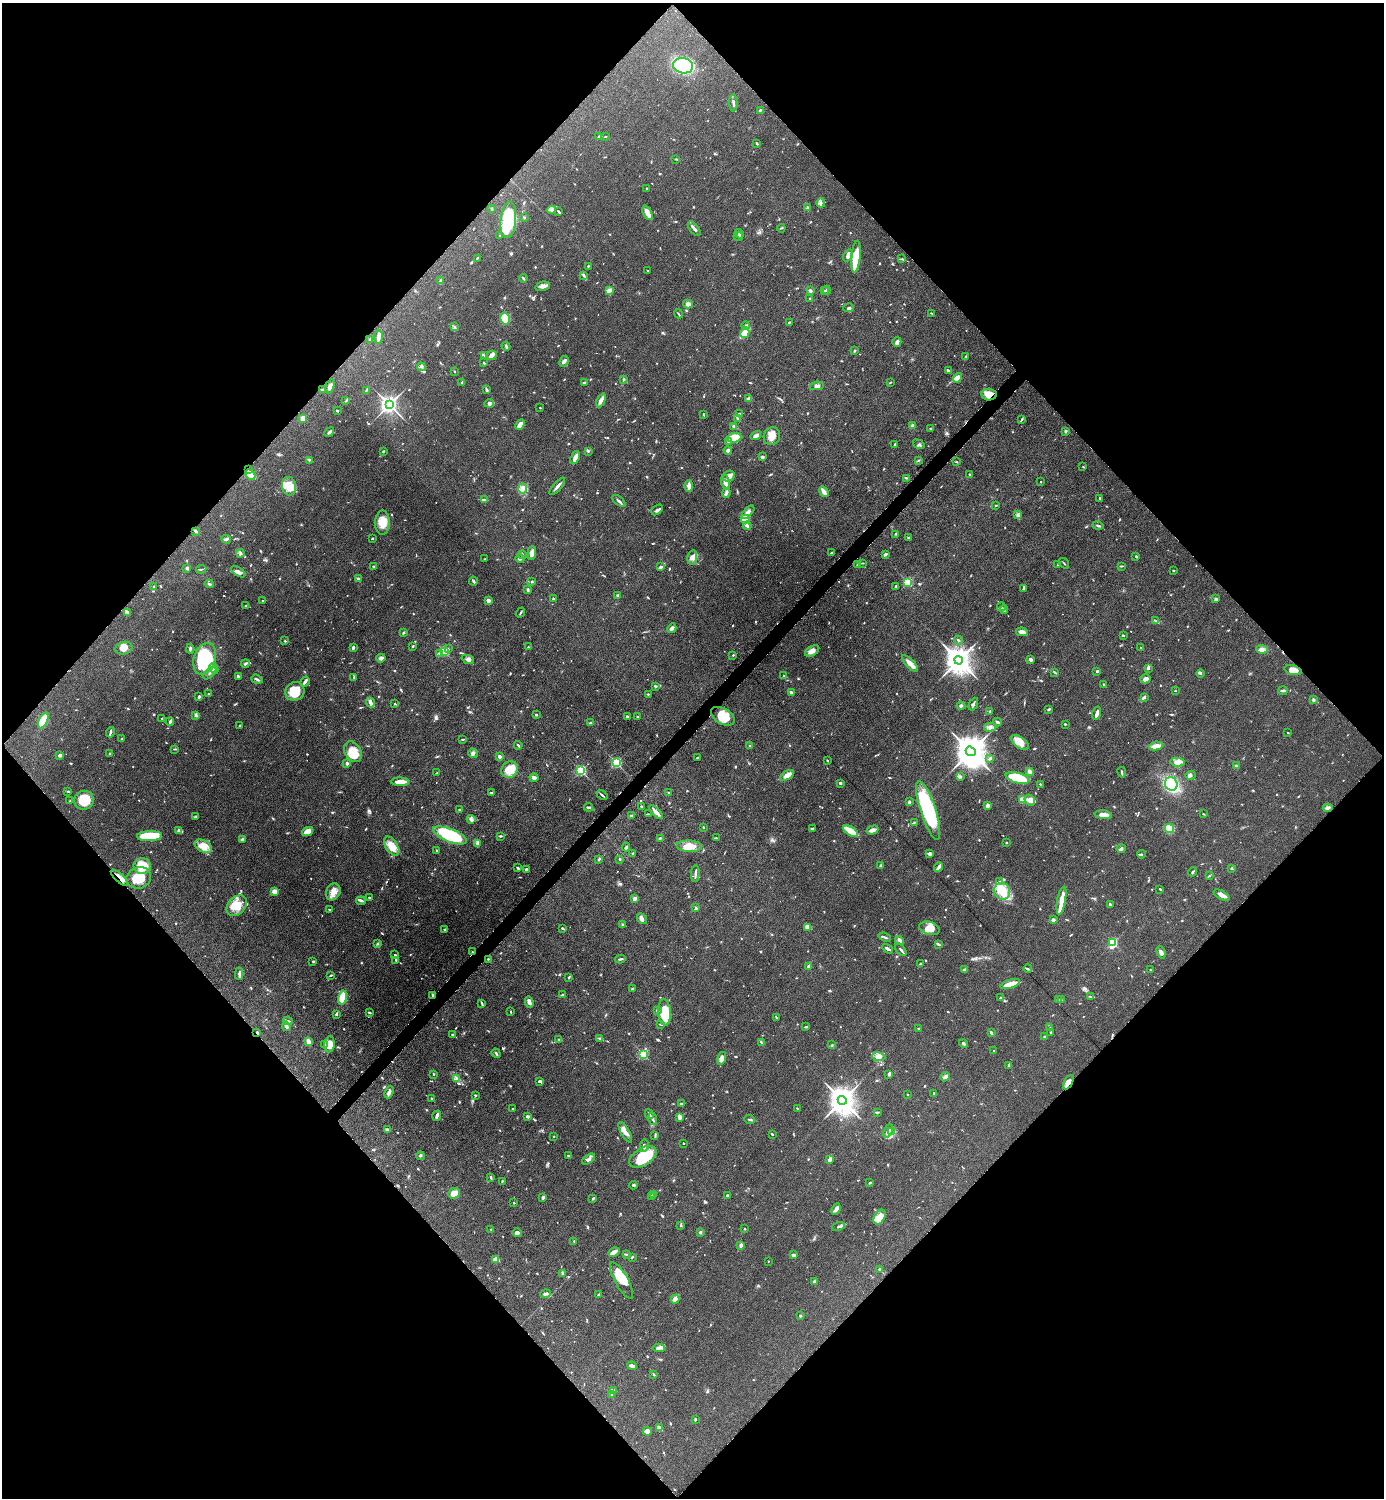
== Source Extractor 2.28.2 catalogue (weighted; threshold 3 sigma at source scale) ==
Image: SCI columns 308-5835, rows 8-5991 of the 6003 x 6003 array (HDU 1 of 3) = the unmasked area's bounding box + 8 px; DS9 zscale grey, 4 x 4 block average (1 PNG px = mean of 4 x 4 image px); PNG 1386 x 1500 px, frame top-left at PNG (2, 3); each listed source drawn as its Kron ellipse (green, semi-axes under 4 px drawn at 4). Shown black and unused: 51% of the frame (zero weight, under 6 of 12 exposures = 1% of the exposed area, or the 3 px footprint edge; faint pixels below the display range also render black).
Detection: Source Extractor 2.28.2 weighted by HDU 2 'WHT'. Background 0.0872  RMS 0.0039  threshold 0.016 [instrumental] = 3 sigma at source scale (4.09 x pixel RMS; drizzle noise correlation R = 1.36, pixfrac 0.8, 0.05/0.05 arcsec/px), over >= 5 px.
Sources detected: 1143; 7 too faint to see at this stretch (4 x 4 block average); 1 inside a brighter object's white glare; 6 cosmic-ray / hot-pixel residue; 1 long thin detection or spike segment (spike, bleed or trail) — neither listed nor drawn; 27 coinciding with a brighter row at this scale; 67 inside a brighter listed object's ellipse — not listed separately; of the other 1034, all 500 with FLUX_AUTO >= 1.63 (the completeness limit of this list) listed and drawn (534 fainter detections not listed), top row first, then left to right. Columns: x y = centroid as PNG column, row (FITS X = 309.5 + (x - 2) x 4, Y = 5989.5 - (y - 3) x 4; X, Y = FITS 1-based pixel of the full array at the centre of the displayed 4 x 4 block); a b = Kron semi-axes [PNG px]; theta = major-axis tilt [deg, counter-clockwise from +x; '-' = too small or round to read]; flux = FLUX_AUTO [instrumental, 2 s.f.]
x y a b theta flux
683 66 10 7 -10 330
733 103 8 2 -88 5.8
760 110 4 2 - 2.6
605 136 3 2 - 1.7
599 137 2 2 - 2.8
757 143 3 2 - 2.7
676 159 4 2 - 2
647 188 3 2 - 1.9
821 203 5 2 - 3.1
492 208 2 2 - 1.9
808 208 2 2 - 7.8
552 210 4 2 - 4.4
558 212 3 2 - 3
647 213 8 3 -66 20
524 217 2 2 - 1.8
508 220 18 7 84 160
781 228 4 2 - 1.9
694 229 8 2 -51 8
739 234 5 2 - 2.8
499 235 2 2 - 4.6
738 236 5 2 - 1.8
848 255 6 4 56 7.8
856 257 16 4 85 51
477 258 3 2 - 2.2
901 259 3 2 - 1.8
588 266 2 2 - 2.3
648 271 2 2 - 1.8
584 276 3 2 - 2.3
523 278 4 2 - 3.1
441 280 3 3 - 2.5
543 286 7 4 14 9
610 290 3 2 - 9.3
827 290 4 2 - 2.2
810 291 2 2 - 6.9
825 291 2 2 - 2.4
810 299 4 2 - 2.9
688 304 5 3 - 9.8
848 308 5 3 - 4.8
932 313 4 2 - 2
678 314 5 2 - 2.1
505 318 6 4 -76 56
789 322 3 2 - 2
746 326 4 2 - 3
455 327 3 2 - 1.8
745 333 5 4 - 31
378 337 7 4 89 7.7
370 340 4 2 - 1.9
897 342 5 3 - 7.4
506 346 4 2 - 3
855 351 2 2 - 4
491 355 5 4 - 8.4
485 356 3 2 - 3
965 357 3 2 - 3.1
564 361 6 3 61 6.4
484 363 3 2 - 2.4
421 367 4 2 - 3.2
454 371 2 2 - 1.8
948 371 3 2 - 4.9
958 378 5 3 - 19
623 379 3 2 - 2.1
584 382 3 2 - 2.5
890 382 4 2 - 1.6
461 383 2 2 - 1.7
330 386 7 3 72 8.9
817 386 7 3 9 6.3
323 389 4 2 - 2.3
366 390 4 2 - 2
487 390 4 2 - 3.6
989 395 7 6 - 22
748 399 2 2 - 27
601 400 7 2 64 14
346 401 4 2 - 2.2
489 403 5 2 - 10
389 405 3 3 - 1300
540 408 2 2 - 2
337 411 3 2 - 2.2
739 414 4 2 - 3.2
703 415 3 2 - 1.7
303 418 2 2 - 54
737 418 3 2 - 1.6
1022 419 4 2 - 2.2
520 425 5 3 - 15
912 425 4 2 - 5
734 426 3 2 - 4.5
930 429 2 2 - 2.3
1066 431 4 2 - 3.2
329 432 5 2 - 4
756 436 5 3 - 9.5
772 436 9 8 - 20
734 438 7 5 6 31
729 442 3 2 - 2.4
894 444 3 2 - 2
919 444 6 4 -35 4.7
728 450 4 3 - 4.9
383 451 2 2 - 2.6
588 451 4 2 - 2.3
762 457 2 2 - 6
575 458 7 3 68 12
309 460 2 2 - 1.7
918 461 3 2 - 1.8
956 462 3 2 - 1.6
1083 467 2 2 - 2.1
249 470 2 2 - 3.4
969 474 2 2 - 3.3
250 475 6 4 -43 30
729 476 6 5 - 10
907 478 4 2 - 2.8
725 482 7 4 -75 16
1041 482 2 2 - 4.4
289 486 9 7 -82 22
557 486 11 2 49 8.7
689 486 6 3 90 13
522 489 5 3 - 6.4
824 492 5 2 - 23
726 493 5 3 - 6.2
1100 498 3 2 - 2.2
484 500 4 2 - 4.3
619 501 8 2 -38 5.9
996 505 3 2 - 2.1
657 510 6 3 40 4.9
748 512 8 4 47 9.6
1018 515 3 3 - 3.4
745 519 4 4 - 48
382 522 12 7 88 29
747 526 4 3 - 4.2
1098 526 5 2 - 3.1
196 531 3 2 - 4.4
895 534 2 2 - 1.8
372 538 2 2 - 3.1
908 538 3 2 - 2.4
226 539 5 3 - 4.1
240 553 4 3 - 4.3
532 553 7 3 84 11
831 553 2 2 - 2.1
886 554 3 2 - 3.6
522 555 4 2 - 3
1136 556 3 2 - 2
692 558 7 5 78 13
485 559 3 2 - 1.9
520 559 4 2 - 4.6
863 563 4 2 - 1.9
1064 563 6 2 -53 1.9
1058 564 4 2 - 2
857 565 4 2 - 3.2
373 566 2 2 - 2.5
1121 566 4 2 - 1.8
661 567 4 2 - 5.5
187 568 2 2 - 13
201 569 5 2 - 2.8
1173 571 2 2 - 2.6
238 572 8 3 -32 9.5
358 579 3 2 - 3.9
473 581 4 2 - 3.9
532 582 3 2 - 1.9
908 582 2 2 - 200
209 584 4 2 - 2.9
154 586 2 2 - 1.8
896 586 2 2 - 3.4
1023 588 3 2 - 2.7
528 590 4 2 - 3.5
618 595 3 2 - 3.7
553 599 2 2 - 3.8
1216 599 4 3 - 3.2
263 601 2 2 - 2
488 601 3 2 - 8.5
246 605 4 2 - 1.8
1001 607 4 2 - 2.5
1004 610 4 2 - 3.7
128 612 4 3 - 4
520 613 5 2 - 2.4
1155 621 2 2 - 2
672 628 5 2 - 8.1
1022 632 6 3 -11 15
403 633 4 2 - 2
1123 635 2 2 - 2.2
958 640 4 2 - 2.9
285 641 3 2 - 2.1
413 646 3 2 - 2
528 647 2 2 - 1.8
1141 647 3 2 - 2.1
124 648 9 6 17 17
353 648 3 2 - 5.6
190 649 4 2 - 4.4
448 649 3 2 - 2
1262 649 5 3 - 11
444 651 2 2 - 220
812 651 8 4 31 13
440 654 3 2 - 2.7
733 655 2 2 - 2.2
381 658 4 3 - 8.3
205 659 16 11 73 180
468 659 6 3 -22 6.5
1031 659 4 2 - 5.8
959 660 4 4 - 3800
910 663 11 3 -46 21
245 664 4 2 - 4.1
214 668 5 2 - 5.2
1148 668 3 3 - 3.8
1293 670 9 4 -15 17
1097 671 3 2 - 3.1
1054 672 4 2 - 3
210 673 8 2 45 4.5
1200 673 4 3 - 3.4
784 676 3 2 - 2.3
238 677 3 2 - 5.2
354 677 3 2 - 1.8
257 679 6 2 -20 4.8
1145 679 5 4 - 7.4
305 682 5 3 - 6.6
1104 685 2 2 - 4.3
655 686 3 2 - 3.3
295 691 10 9 - 55
1175 691 2 2 - 2
1283 691 5 3 - 4
791 692 2 2 - 5.3
209 694 2 2 - 2.3
648 694 2 2 - 1.9
199 697 3 2 - 3.5
1144 697 3 2 - 3.7
1313 700 2 2 - 5.5
370 702 5 3 - 12
395 704 2 2 - 2.2
973 704 7 2 66 4.1
961 706 4 3 - 5
1049 709 4 2 - 3.1
990 711 2 2 - 7.1
1097 713 6 4 73 6.4
536 715 2 2 - 2.9
196 716 3 3 - 2.7
723 716 13 7 -31 44
628 717 3 2 - 5
638 717 3 2 - 2.5
162 718 2 2 - 1.9
43 720 8 4 63 57
170 722 4 2 - 5.9
997 722 4 2 - 4.1
591 723 2 2 - 2.5
1065 724 3 2 - 1.8
240 725 2 2 - 1.8
990 727 6 3 15 6.5
110 732 5 2 - 5.5
1288 733 2 2 - 1.6
121 739 2 2 - 1.6
463 739 3 2 - 1.8
1020 742 10 5 -37 22
518 745 4 2 - 2.9
750 746 2 2 - 4.9
1156 746 7 4 8 18
175 749 3 2 - 2
971 751 5 4 - 5900
353 752 11 8 -58 38
473 753 5 4 - 5.6
110 754 2 2 - 6
60 755 3 2 - 7.3
500 757 3 3 - 5.6
697 757 3 2 - 1.8
989 759 4 3 - 2.7
827 760 2 2 - 1.7
616 762 2 2 - 320
1177 762 7 4 -5 10
347 763 3 3 - 4.4
1236 766 2 2 - 26
510 769 9 7 42 36
581 771 2 2 - 270
1030 772 3 3 - 11
1122 772 5 2 - 3.3
437 773 4 2 - 3.7
787 775 8 3 31 19
1190 775 5 3 - 5.2
960 776 3 2 - 3
534 778 4 3 - 7.8
1017 778 12 5 -15 110
400 782 9 4 -2 18
840 783 3 2 - 3.7
1040 784 2 2 - 1.7
1171 784 7 6 - 130
68 791 4 2 - 2.4
492 793 4 2 - 2.8
668 793 3 2 - 2.4
602 795 6 2 -40 3.7
84 800 10 9 - 64
1022 800 3 3 - 18
1030 800 5 5 - 9.8
70 801 2 2 - 1.7
909 802 3 3 - 3.1
988 805 2 2 - 27
641 806 2 2 - 2.2
589 807 4 2 - 5.9
1328 808 5 3 - 4.8
459 810 3 2 - 1.7
928 811 30 7 -72 180
656 812 9 3 -44 11
648 814 3 2 - 1.7
1204 814 3 2 - 1.7
631 815 3 2 - 2.2
1103 815 9 4 -5 16
195 816 3 2 - 1.6
471 819 4 4 - 5.4
914 822 3 2 - 2.1
703 827 3 2 - 1.8
812 828 3 2 - 1.8
1169 829 4 4 - 57
873 830 6 3 15 10
179 831 3 3 - 5.4
851 831 8 3 -33 51
308 832 6 3 18 26
450 835 18 6 -22 170
149 836 12 5 2 79
500 836 3 2 - 2.6
660 838 4 2 - 2.6
716 838 4 2 - 2
242 839 4 2 - 4.4
477 843 4 2 - 3.3
1006 843 2 2 - 2.1
203 846 9 6 -26 27
392 846 10 6 -58 32
689 846 12 6 -3 31
626 847 4 3 - 4
1121 848 5 3 - 3.9
437 851 3 2 - 3.1
633 853 2 2 - 1.8
929 854 3 3 - 6.6
1141 854 4 2 - 3.1
599 859 3 2 - 3.8
620 859 3 2 - 2.8
881 865 3 2 - 5.8
142 866 9 8 - 55
939 867 5 2 - 11
518 868 3 2 - 3.2
1232 868 3 2 - 2.1
526 869 2 2 - 5.4
1193 872 4 2 - 2.8
695 874 8 2 87 4.8
1209 876 4 2 - 2.1
120 878 11 3 -43 14
139 878 12 10 18 60
1000 882 3 2 - 2.7
1160 889 2 2 - 3.2
274 891 4 3 - 11
1002 891 8 8 - 31
333 892 9 7 65 19
1222 895 9 3 -30 14
369 898 2 2 - 2.6
635 898 2 2 - 28
361 901 5 2 - 5.3
1061 901 14 3 79 35
1110 904 3 2 - 2.7
237 906 12 8 46 37
696 907 3 2 - 2.4
329 910 2 2 - 1.9
642 918 6 4 -43 6.7
1053 920 3 3 - 5
622 925 3 2 - 1.9
807 927 4 3 - 12
563 928 3 2 - 2.2
929 928 11 6 -15 27
445 929 3 2 - 3.2
885 937 6 2 -21 3.8
899 940 4 3 - 4.9
1113 942 3 2 - 220
377 944 2 2 - 2.1
938 944 4 2 - 4.8
888 949 6 2 -29 5.5
901 950 7 2 -51 3.4
472 952 2 2 - 2
1161 952 6 3 -68 7.3
395 955 2 2 - 1.8
488 959 2 2 - 1.7
620 959 5 2 - 3.8
396 960 2 2 - 3.4
313 961 2 2 - 2
920 964 3 2 - 5.4
808 966 3 2 - 3.8
964 969 3 3 - 3
1028 969 4 2 - 2.9
1150 970 2 2 - 1.8
239 974 6 2 88 4.8
331 975 2 2 - 3.1
569 977 4 2 - 2
1010 984 10 4 18 28
632 989 3 2 - 2.7
433 995 3 2 - 3.2
562 995 3 2 - 2.5
342 997 7 3 77 85
1091 997 3 2 - 2.5
1001 998 4 2 - 2.2
1058 1000 3 3 - 2.7
1061 1000 4 2 - 2
529 1002 5 3 - 12
482 1003 3 2 - 2.7
657 1010 3 2 - 3
510 1012 3 2 - 2.3
664 1012 13 6 -87 75
370 1013 3 2 - 2
336 1014 3 2 - 2.9
777 1018 4 2 - 2.1
288 1021 5 2 - 3.1
661 1024 4 2 - 2.8
286 1026 5 3 - 5
806 1027 3 2 - 2.4
919 1028 2 2 - 2.8
1050 1028 3 2 - 1.7
257 1032 4 2 - 2.6
1051 1032 3 2 - 1.9
991 1033 3 2 - 4.2
452 1034 3 2 - 2.1
1044 1036 2 2 - 2.3
599 1038 3 2 - 2
559 1039 2 2 - 2
308 1042 4 2 - 17
761 1042 4 2 - 2.3
964 1043 4 2 - 2.8
329 1044 8 5 82 24
324 1045 3 2 - 2.2
832 1045 3 2 - 2.1
994 1050 2 2 - 1.8
496 1053 5 2 - 3.1
643 1054 2 2 - 240
879 1057 7 4 -8 11
721 1058 6 4 74 9
1008 1066 4 2 - 3
434 1074 2 2 - 1.8
889 1074 2 2 - 10
945 1077 5 3 - 5.6
457 1078 2 2 - 2.4
540 1081 4 2 - 4.7
1068 1082 8 4 62 12
389 1092 6 3 67 5.8
934 1093 2 2 - 5.4
907 1094 2 2 - 2.2
475 1095 2 2 - 2.2
432 1098 2 2 - 2.6
842 1100 4 4 - 3900
681 1104 4 2 - 3.2
797 1108 2 2 - 1.7
512 1109 2 2 - 2.3
877 1112 4 2 - 2.4
649 1114 5 2 - 3.2
437 1116 5 2 - 7.3
527 1116 4 3 - 4.4
679 1117 4 3 - 5.5
652 1119 6 2 -66 4.4
749 1119 5 2 - 3
388 1130 4 2 - 5.6
888 1131 7 3 68 7.5
892 1131 2 2 - 2.1
625 1132 11 4 -61 15
772 1134 2 2 - 3.7
655 1135 4 2 - 2.7
554 1136 2 2 - 2.4
684 1143 2 2 - 1.9
644 1146 6 3 80 4.8
420 1156 4 3 - 3
568 1156 2 2 - 3.2
643 1157 15 8 32 76
589 1159 7 3 35 6.2
830 1159 4 3 - 9.7
491 1177 3 2 - 3.3
502 1181 2 2 - 2.2
870 1183 3 2 - 2.8
633 1185 4 3 - 3.2
454 1193 6 5 - 25
654 1194 3 2 - 4.2
727 1195 2 2 - 4.5
652 1196 3 2 - 2.1
543 1197 2 2 - 6.9
593 1198 3 2 - 2.4
514 1203 2 2 - 4.2
836 1209 6 4 67 7.4
879 1217 8 5 59 15
681 1225 3 2 - 2
838 1227 6 2 15 4
491 1229 3 2 - 1.6
745 1229 2 2 - 1.7
700 1232 2 2 - 13
517 1233 5 3 - 5.7
574 1241 2 2 - 2.7
741 1245 2 2 - 11
614 1252 6 2 28 15
626 1254 3 2 - 1.7
793 1255 3 2 - 6.9
632 1257 3 2 - 1.9
496 1259 3 2 - 28
768 1261 2 2 - 2.8
879 1269 3 2 - 2.6
563 1273 4 2 - 3.3
622 1281 20 6 -61 53
815 1282 3 3 - 7.8
545 1294 5 2 - 6.8
599 1294 3 2 - 2.7
675 1299 4 4 - 9.7
800 1316 2 2 - 9.5
659 1348 6 3 -2 7.3
632 1366 5 3 - 8.5
654 1375 3 2 - 1.9
614 1390 4 2 - 2.8
612 1394 4 2 - 2.3
695 1420 3 2 - 3.1
659 1428 4 2 - 10
647 1431 4 3 - 15
Overlapping masked pixels (flux is a lower limit): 7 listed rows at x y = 989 395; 249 470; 120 878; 472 952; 433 995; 257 1032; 1068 1082
Diffuse or blended objects may show on this block-average render without a row.